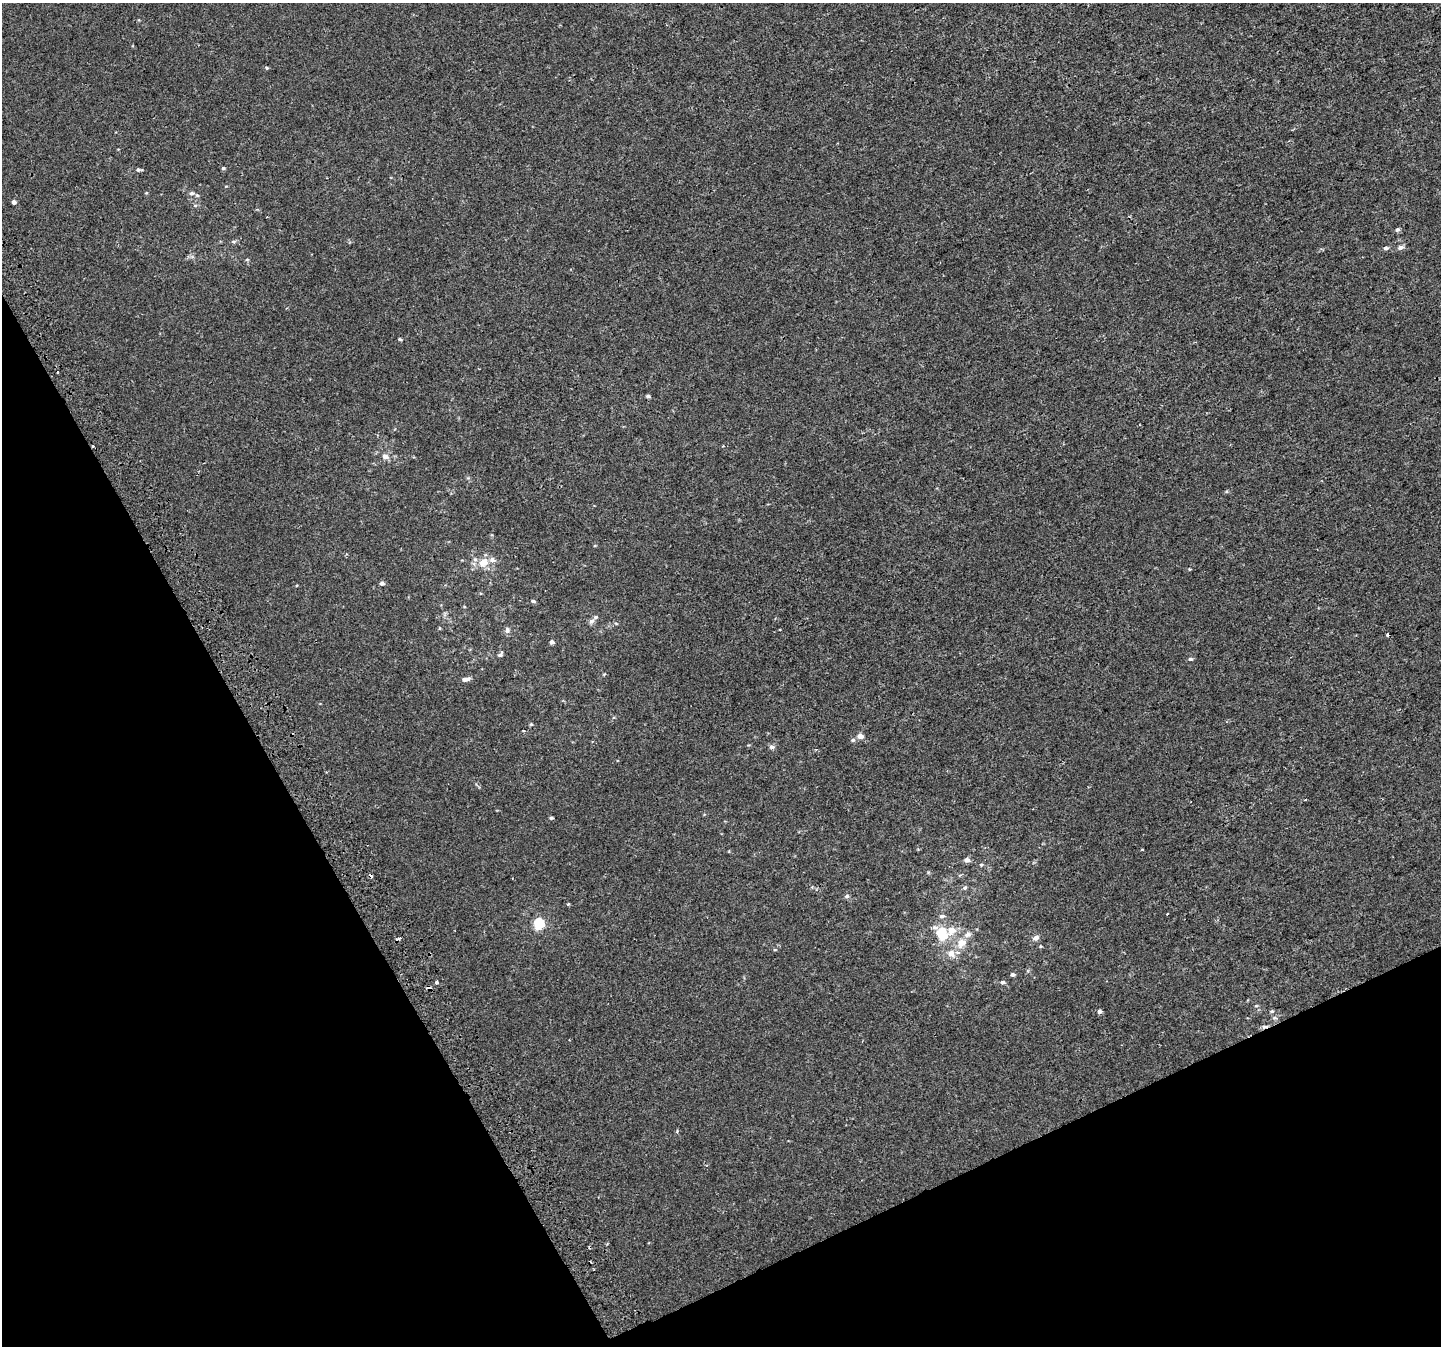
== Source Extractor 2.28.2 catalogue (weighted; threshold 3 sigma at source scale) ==
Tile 14 of 4 x 4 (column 2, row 4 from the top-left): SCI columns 1481-2919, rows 179-1522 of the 5835 x 5676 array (HDU 1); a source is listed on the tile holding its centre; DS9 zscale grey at full resolution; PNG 1443 x 1348 px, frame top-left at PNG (2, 3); no overlay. Shown black and unused: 25% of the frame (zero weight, under 2 of 3 exposures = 2% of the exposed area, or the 3 px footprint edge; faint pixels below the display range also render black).
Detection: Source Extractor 2.28.2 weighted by HDU 2 'WHT'; one run over the whole footprint, this tile lists its part. Background 8.60e-05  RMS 0.0028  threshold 0.0127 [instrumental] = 3 sigma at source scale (4.5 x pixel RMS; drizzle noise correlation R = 1.50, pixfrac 1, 0.0396/0.0396 arcsec/px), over >= 5 px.
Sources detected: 62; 8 cosmic-ray / hot-pixel residue — not listed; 4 inside a brighter listed object's ellipse — not listed separately; the other 50 listed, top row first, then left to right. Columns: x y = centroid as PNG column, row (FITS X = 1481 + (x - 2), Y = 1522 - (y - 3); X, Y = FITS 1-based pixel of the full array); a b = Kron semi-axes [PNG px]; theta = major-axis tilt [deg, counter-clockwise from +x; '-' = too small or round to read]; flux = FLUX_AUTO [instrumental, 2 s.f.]
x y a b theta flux
267 68 4 4 - 0.28
223 168 5 4 - 0.37
138 170 5 4 - 0.41
192 193 7 5 14 0.55
197 195 5 5 - 0.39
13 202 3 3 - 13
1397 230 5 5 - 0.59
234 241 6 3 18 0.4
1400 247 8 6 16 0.87
1386 248 6 4 0 0.59
400 339 4 3 - 0.41
648 396 5 4 - 0.52
723 446 3 2 - 0.24
385 456 8 6 -15 1.3
483 562 14 12 25 3.7
1190 569 5 3 - 0.23
382 583 5 5 - 0.7
533 601 6 4 -10 0.45
591 621 8 7 - 0.97
507 630 9 6 89 0.77
552 642 5 4 - 0.69
500 654 8 5 50 0.57
1190 659 6 4 -1 0.5
465 679 10 5 14 1.1
531 724 4 4 - 0.3
860 736 7 6 - 1.5
853 740 6 5 - 0.51
771 747 7 6 - 0.68
551 818 4 4 - 0.4
967 860 7 6 - 1
981 865 5 4 - 0.33
965 888 6 5 - 0.48
847 896 6 5 - 0.53
568 904 3 3 - 0.35
942 916 7 5 1 0.66
539 923 6 6 - 20
942 933 15 12 -69 6.5
399 938 4 3 - 2.6
1036 938 8 6 28 1.1
961 943 13 11 31 3.4
1040 946 5 3 - 0.26
951 954 11 10 - 2.2
1012 975 5 4 - 0.55
436 982 5 3 - 0.36
1002 982 6 5 - 0.55
428 987 4 4 - 1.5
1256 1006 5 3 - 0.29
1099 1011 5 5 - 0.65
1272 1011 6 3 2 0.33
1275 1018 6 4 -18 0.41
Overlapping masked pixels (flux is a lower limit): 2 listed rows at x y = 399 938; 428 987